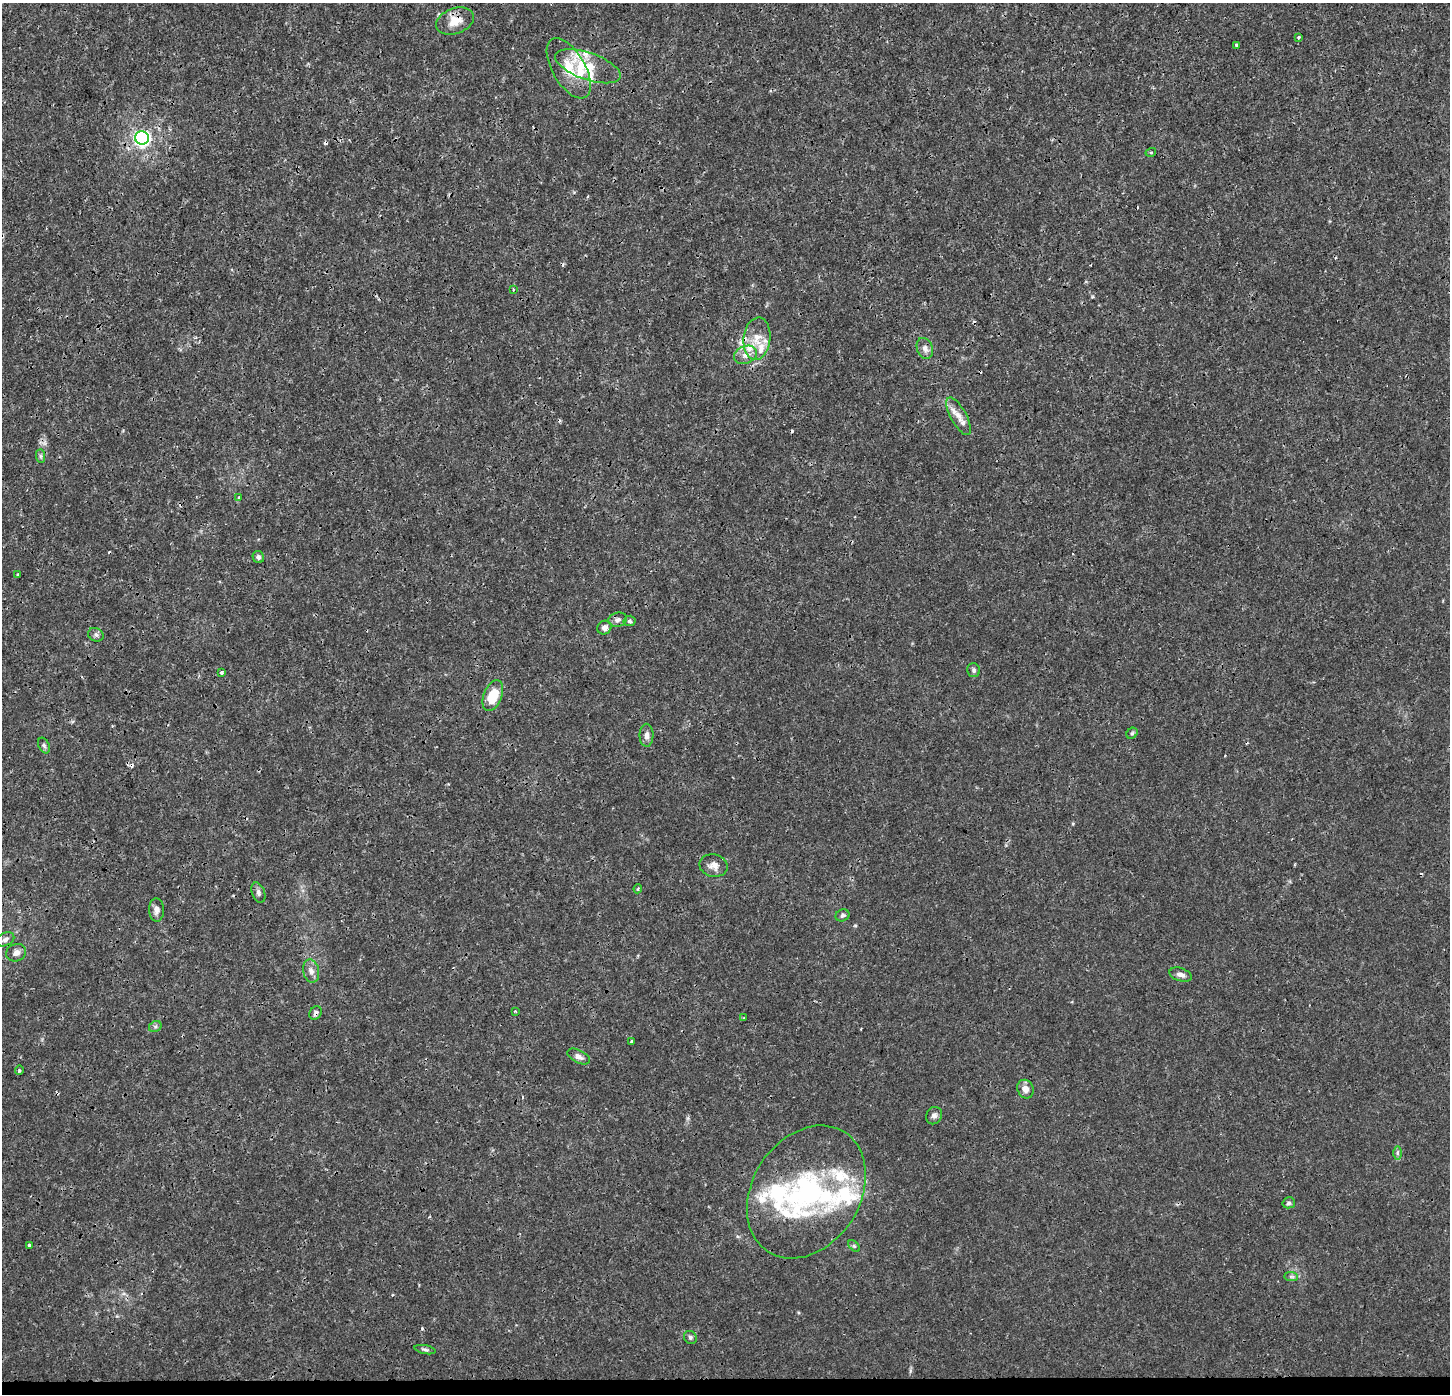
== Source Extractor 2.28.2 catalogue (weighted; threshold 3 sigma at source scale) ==
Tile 8 of 3 x 3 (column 2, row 3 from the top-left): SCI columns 1450-2897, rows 214-1605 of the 4354 x 4600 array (HDU 1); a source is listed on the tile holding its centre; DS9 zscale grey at full resolution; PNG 1452 x 1396 px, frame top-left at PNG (2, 3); each listed source drawn as its Kron ellipse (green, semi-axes under 4 px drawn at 4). Shown black and unused: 1% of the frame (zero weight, under 3 of 4 exposures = <1% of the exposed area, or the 3 px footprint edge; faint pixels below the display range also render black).
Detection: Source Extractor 2.28.2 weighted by HDU 2 'WHT'; one run over the whole footprint, this tile lists its part. Background 0.00278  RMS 9.9e-04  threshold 0.00445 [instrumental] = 3 sigma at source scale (4.5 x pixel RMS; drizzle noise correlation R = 1.50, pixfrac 1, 0.0396/0.0396 arcsec/px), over >= 5 px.
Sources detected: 72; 8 cosmic-ray / hot-pixel residue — neither listed nor drawn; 12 inside a brighter listed object's ellipse — not listed separately; the other 52 listed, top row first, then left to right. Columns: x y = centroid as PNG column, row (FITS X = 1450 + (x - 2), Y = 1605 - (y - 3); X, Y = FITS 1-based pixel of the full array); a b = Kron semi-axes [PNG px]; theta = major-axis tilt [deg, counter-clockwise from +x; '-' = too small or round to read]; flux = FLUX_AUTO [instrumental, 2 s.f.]
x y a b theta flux
455 21 19 12 21 1.5
1298 37 3 3 - 0.17
1236 45 4 3 - 0.22
588 66 34 13 -19 2.7
569 68 33 16 -60 2.8
142 138 7 6 - 32
1151 152 5 3 - 0.11
513 289 3 2 - 0.14
757 339 21 13 83 1.8
925 348 11 8 -69 0.48
745 355 12 8 22 0.75
959 416 21 8 -61 0.97
40 456 7 4 -89 0.21
239 497 4 3 - 0.1
258 557 6 5 - 0.25
17 575 4 2 - 0.089
618 620 9 7 13 0.36
629 621 6 5 - 0.2
604 628 7 6 - 0.44
96 635 8 6 -27 0.29
973 670 7 6 - 0.22
222 672 3 3 - 0.22
493 696 16 9 68 2.6
1132 733 6 5 - 0.17
646 735 11 7 89 0.46
44 745 8 5 -63 0.22
713 865 14 11 -13 0.74
638 889 4 3 - 0.12
258 893 10 6 -71 0.35
156 910 11 7 -88 0.55
843 915 7 6 - 0.23
5 939 9 6 25 0.35
16 953 10 8 24 0.52
311 971 11 8 -78 0.55
1181 975 11 6 -19 0.49
515 1011 2 2 - 0.088
316 1013 7 6 - 0.28
744 1018 3 3 - 0.092
155 1026 7 5 28 0.2
631 1042 3 3 - 0.18
579 1057 12 6 -27 0.45
19 1070 4 3 - 0.12
1025 1089 9 8 - 0.61
934 1116 9 7 58 0.35
1397 1153 6 4 -90 0.17
806 1192 71 54 57 19
1289 1203 6 5 - 0.22
29 1245 3 3 - 0.2
854 1246 7 4 -44 0.14
1291 1276 7 4 -1 0.2
690 1337 7 6 - 0.21
425 1350 11 4 -11 0.22
Overlapping masked pixels (flux is a lower limit): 3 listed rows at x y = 455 21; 316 1013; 806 1192